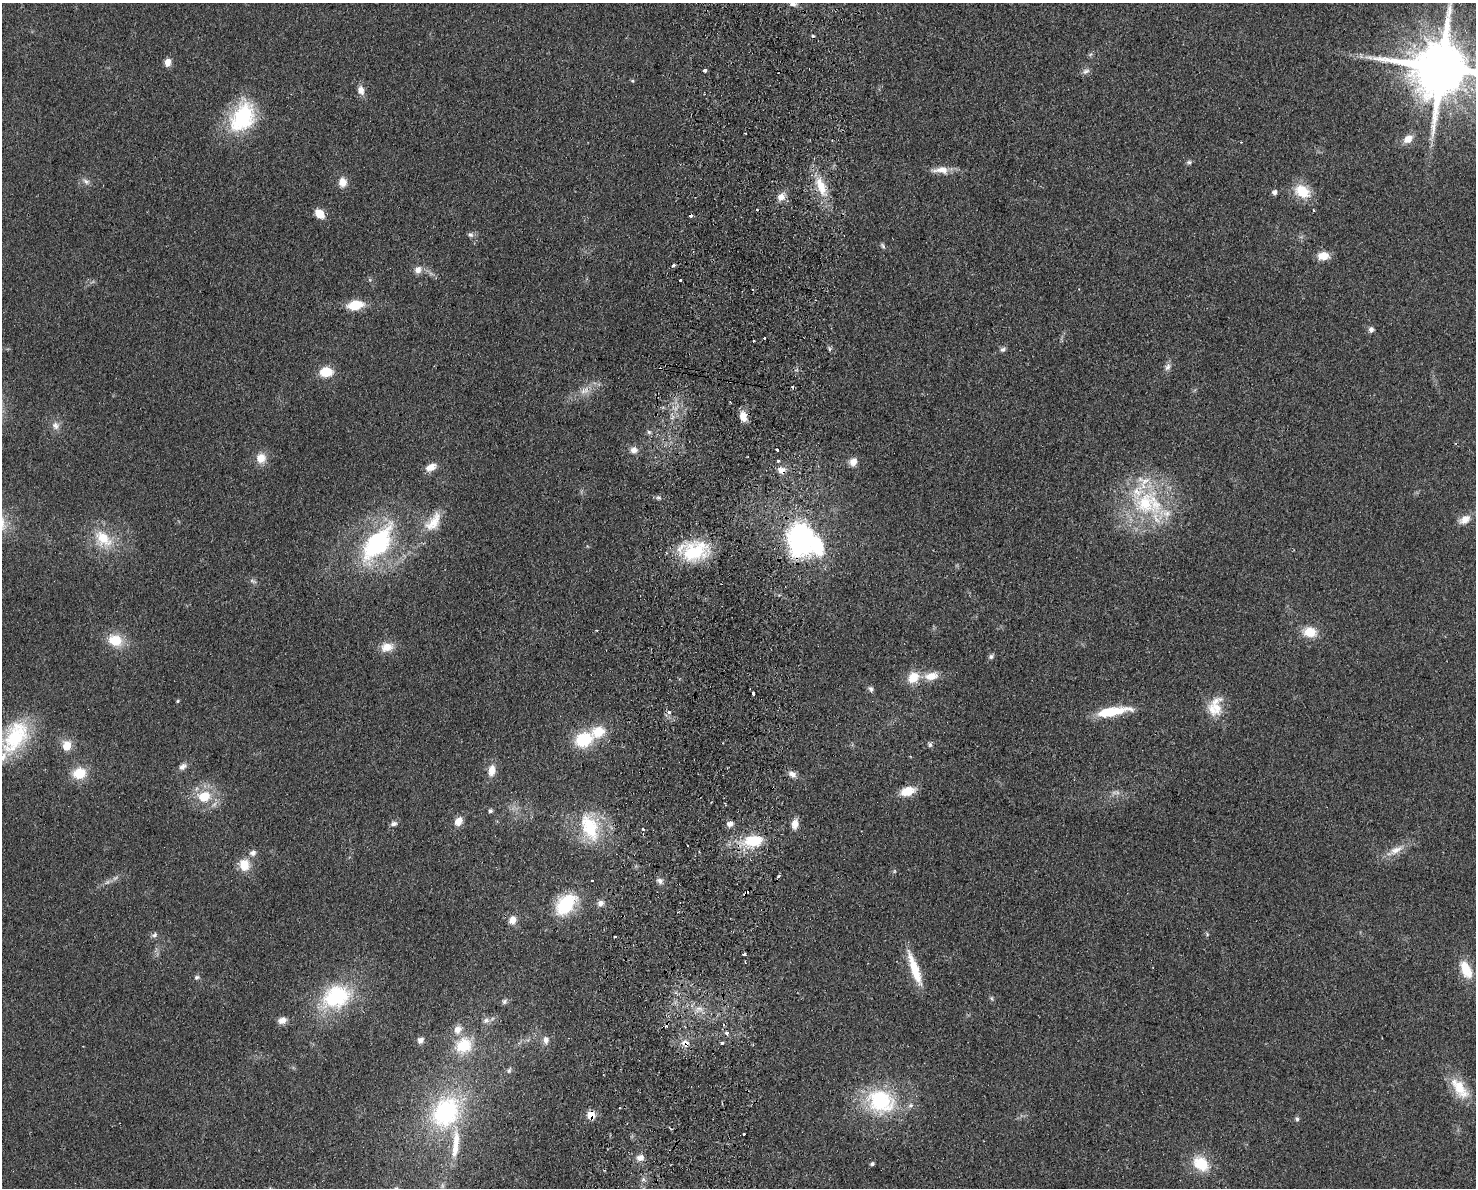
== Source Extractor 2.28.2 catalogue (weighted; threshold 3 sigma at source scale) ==
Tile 5 of 3 x 4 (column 2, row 2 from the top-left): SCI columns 1759-3232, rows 2383-3568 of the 4877 x 4765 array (HDU 1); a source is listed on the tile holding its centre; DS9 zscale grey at full resolution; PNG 1478 x 1190 px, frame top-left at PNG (2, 3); no overlay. Shown black and unused: <1% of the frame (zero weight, under 2 of 3 exposures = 3% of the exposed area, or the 3 px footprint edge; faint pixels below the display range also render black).
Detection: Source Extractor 2.28.2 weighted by HDU 2 'WHT'; one run over the whole footprint, this tile lists its part. Background 0.0934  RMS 0.0095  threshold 0.0426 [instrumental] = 3 sigma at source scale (4.5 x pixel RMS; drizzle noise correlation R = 1.50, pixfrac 1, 0.05/0.05 arcsec/px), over >= 5 px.
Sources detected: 141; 1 too faint to see at this stretch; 2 inside a brighter object's white glare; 8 cosmic-ray / hot-pixel residue — not listed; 9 inside a brighter listed object's ellipse — not listed separately; the other 121 listed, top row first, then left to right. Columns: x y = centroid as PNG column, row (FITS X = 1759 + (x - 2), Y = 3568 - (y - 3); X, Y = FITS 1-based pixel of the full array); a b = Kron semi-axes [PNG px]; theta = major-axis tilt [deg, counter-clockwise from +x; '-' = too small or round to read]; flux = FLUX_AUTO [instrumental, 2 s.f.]
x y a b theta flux
793 4 7 7 - 3.5
168 62 8 6 81 7.4
1441 67 18 15 -5 8600
705 70 3 3 - 3.8
1086 71 10 6 10 3.3
632 81 5 3 - 1
361 90 11 8 -74 6.5
242 117 37 25 58 76
745 133 2 2 - 0.99
1408 139 11 8 36 8.6
1189 162 7 5 -1 1.9
941 170 21 9 0 11
86 181 10 6 -30 3.7
342 182 11 9 -86 8.9
821 186 27 11 -72 23
1302 191 17 12 -32 27
1274 192 5 4 - 4.1
781 197 12 8 54 7.3
1314 210 3 3 - 1.8
319 214 10 8 -44 13
470 235 7 7 - 2.7
883 246 9 4 -49 1.9
1323 256 12 8 2 13
673 265 4 3 - 3.9
418 270 10 8 56 6
680 280 3 3 - 1.9
355 305 15 9 10 24
1371 329 7 6 - 3.3
764 338 2 2 - 1.1
753 341 3 3 - 1.8
1003 349 8 6 18 2.6
1168 367 10 7 65 4
326 372 12 9 -2 22
586 390 12 7 75 6.1
743 416 10 8 -78 11
55 426 11 10 - 5.7
649 432 6 6 - 2
777 449 3 3 - 12
634 450 10 9 - 5.9
261 458 12 11 - 12
778 461 3 3 - 2.5
853 462 10 8 64 7.4
431 467 12 8 26 9.7
781 470 10 9 - 6.7
658 498 6 4 0 2
1145 503 42 36 55 96
1465 519 16 9 31 9.2
433 522 32 15 53 22
801 538 23 18 -81 220
103 539 26 17 -42 30
377 540 41 30 31 110
695 551 34 24 32 57
252 581 9 4 -21 2.3
1310 632 15 12 -7 18
115 640 16 13 -20 24
387 647 15 11 13 13
991 657 7 6 - 2.5
931 676 17 10 9 14
913 677 14 12 48 18
871 689 9 6 -64 2.6
753 694 4 3 - 10
178 701 4 3 - 1.1
1216 708 23 14 -72 18
669 712 5 5 - 3.5
1112 712 37 9 10 38
15 737 45 27 55 70
584 740 17 14 21 44
930 745 7 5 -89 2
67 746 6 5 - 27
183 766 10 7 36 4.4
492 770 13 9 82 11
79 773 15 13 15 21
792 774 10 8 -33 5.1
908 791 15 9 15 18
204 797 14 12 14 24
490 811 5 5 - 2
458 821 10 8 56 9.3
394 824 7 6 - 3.2
730 824 9 8 - 4.5
795 824 12 8 80 7.6
590 827 38 21 -70 51
643 829 3 3 - 2
754 841 20 12 4 35
1396 850 23 9 27 12
253 853 9 8 - 4.4
244 865 13 11 -75 16
778 876 5 4 - 1.6
660 881 8 7 - 3.7
747 892 8 3 39 3.1
600 903 8 8 - 4.8
566 904 28 18 49 48
512 920 10 8 74 8.1
154 935 8 6 34 2.7
744 954 4 3 - 3.7
915 969 43 9 -71 27
1466 969 26 13 -65 21
197 977 8 6 24 2.1
336 997 36 27 25 81
991 998 7 5 -72 1.6
504 1001 8 6 49 2.5
699 1008 8 5 0 3.6
282 1020 10 8 21 6.7
486 1020 9 7 11 3.9
727 1033 5 4 - 2.9
420 1040 9 8 - 4.1
546 1040 11 8 87 5.4
685 1043 13 9 -35 7.8
722 1043 3 3 - 3.7
463 1045 20 17 32 34
509 1070 8 5 70 2.2
1460 1088 33 14 -53 26
880 1101 32 26 -23 85
446 1112 43 33 57 120
591 1115 10 9 - 9.4
1297 1119 6 5 - 1.9
744 1134 3 3 - 1.7
455 1150 21 9 79 16
640 1158 10 8 21 5.6
872 1164 4 4 - 2.1
1201 1164 17 13 -41 30
396 1188 6 4 1 1.5
Overlapping masked pixels (flux is a lower limit): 4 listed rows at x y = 781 470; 747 892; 685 1043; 591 1115
Isophote crosses this tile's border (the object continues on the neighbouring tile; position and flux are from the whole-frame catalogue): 4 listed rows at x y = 793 4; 1441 67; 15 737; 396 1188